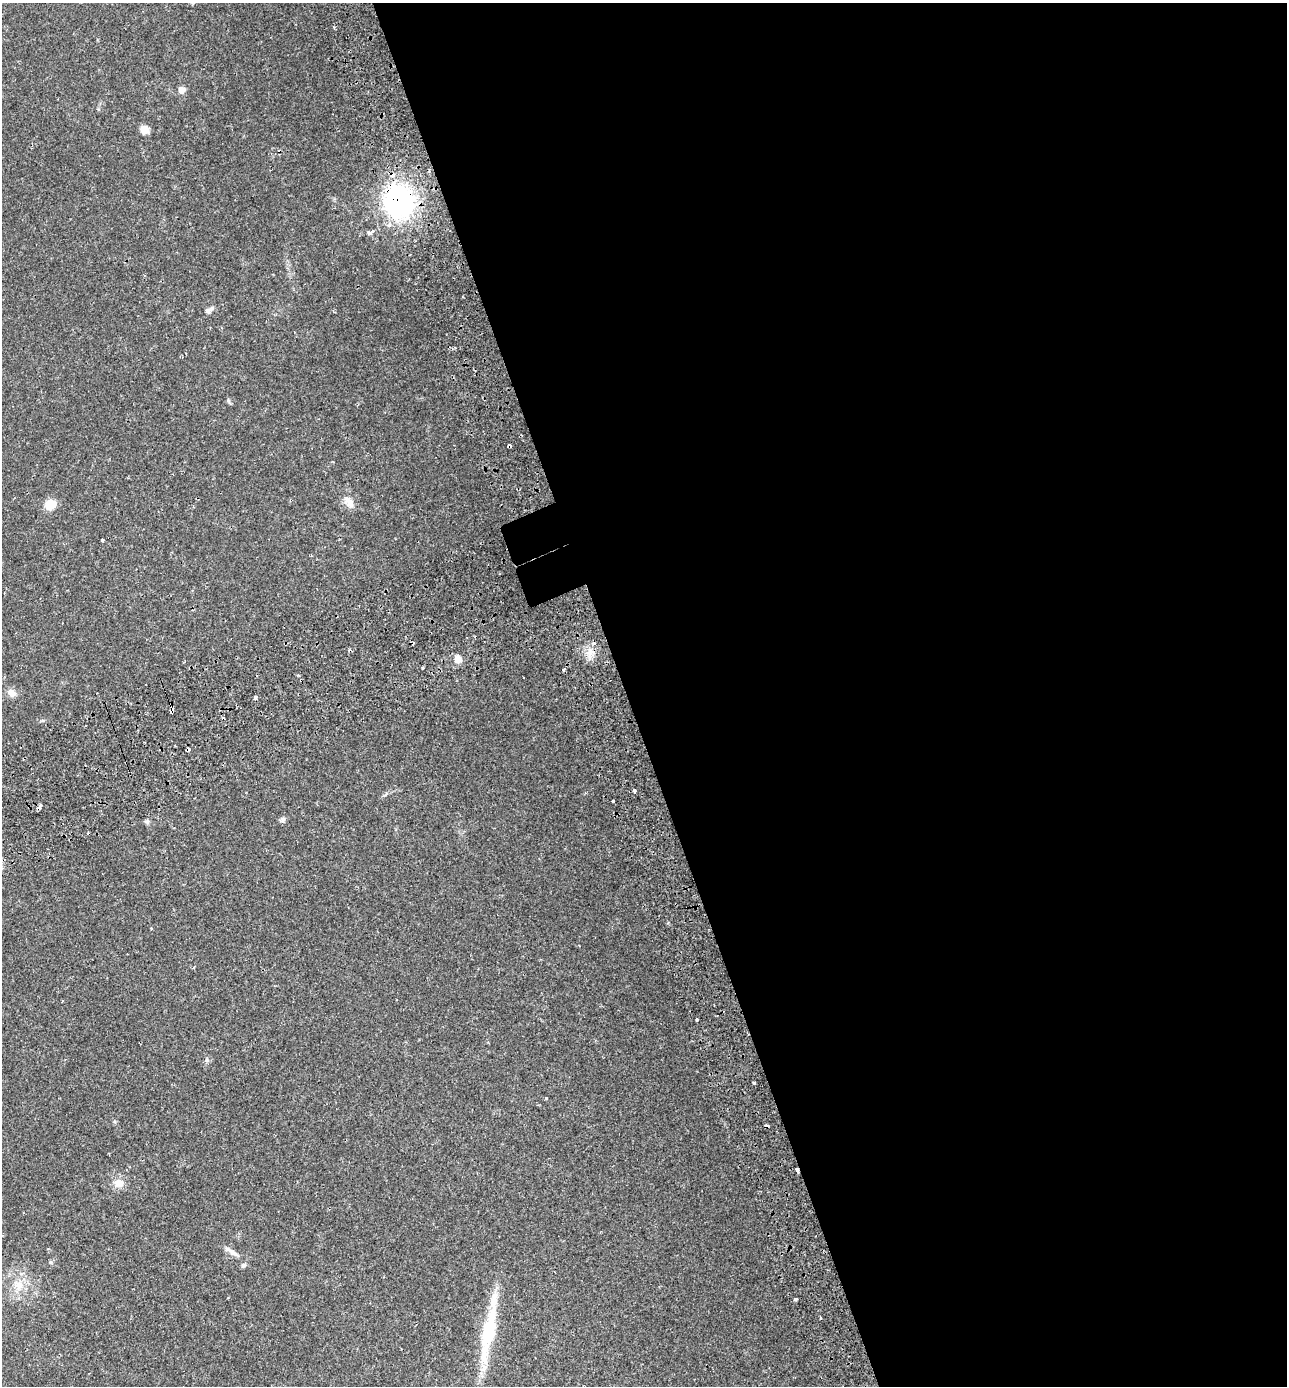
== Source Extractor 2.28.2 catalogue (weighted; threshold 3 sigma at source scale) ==
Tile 8 of 4 x 4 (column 4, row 2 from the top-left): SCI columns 4073-5357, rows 2829-4212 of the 5518 x 5659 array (HDU 1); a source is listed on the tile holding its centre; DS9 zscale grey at full resolution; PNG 1289 x 1388 px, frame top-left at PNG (2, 3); no overlay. Shown black and unused: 52% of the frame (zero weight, under 2 of 3 exposures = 5% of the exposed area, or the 3 px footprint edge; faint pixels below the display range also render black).
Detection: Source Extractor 2.28.2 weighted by HDU 2 'WHT'; one run over the whole footprint, this tile lists its part. Background 0.0301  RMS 0.0029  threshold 0.0129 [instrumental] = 3 sigma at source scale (4.5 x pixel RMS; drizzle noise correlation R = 1.50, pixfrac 1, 0.0396/0.0396 arcsec/px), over >= 5 px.
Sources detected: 44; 1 inside a brighter object's white glare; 8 cosmic-ray / hot-pixel residue — not listed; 2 inside a brighter listed object's ellipse — not listed separately; the other 33 listed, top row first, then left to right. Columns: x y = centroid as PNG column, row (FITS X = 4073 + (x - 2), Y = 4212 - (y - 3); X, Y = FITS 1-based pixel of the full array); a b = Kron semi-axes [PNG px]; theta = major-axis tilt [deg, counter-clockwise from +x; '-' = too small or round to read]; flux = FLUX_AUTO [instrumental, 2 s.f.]
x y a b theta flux
182 90 7 7 - 1.6
144 130 10 9 - 1.9
399 201 30 26 -80 50
370 232 7 4 21 1.9
209 310 13 6 26 1.1
350 504 19 9 -73 2.2
50 505 13 11 20 4
102 540 4 3 - 0.77
590 652 10 8 -82 2.3
458 659 10 8 -49 2
423 668 3 3 - 1.4
564 669 3 3 - 1.9
11 693 11 8 -31 1.9
255 697 3 3 - 1.1
172 712 4 4 - 6.3
188 749 3 3 - 1.7
634 791 4 3 - 3.2
613 801 3 3 - 1.1
283 820 8 6 76 0.71
147 821 6 6 - 0.54
151 928 3 3 - 0.24
697 1020 3 3 - 1.6
207 1060 6 4 71 0.46
754 1083 3 3 - 0.6
797 1170 3 3 - 7.8
119 1183 13 12 - 2.6
231 1252 25 5 -34 1.7
50 1262 6 5 - 0.45
243 1265 7 6 - 0.63
18 1285 17 11 -24 3.7
795 1299 4 3 - 2.5
820 1318 3 2 - 0.53
489 1332 41 19 77 13
Overlapping masked pixels (flux is a lower limit): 4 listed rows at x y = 399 201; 172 712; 188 749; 797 1170
Unlisted compact peaks at least as high as the median listed source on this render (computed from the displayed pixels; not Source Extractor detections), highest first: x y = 546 1098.